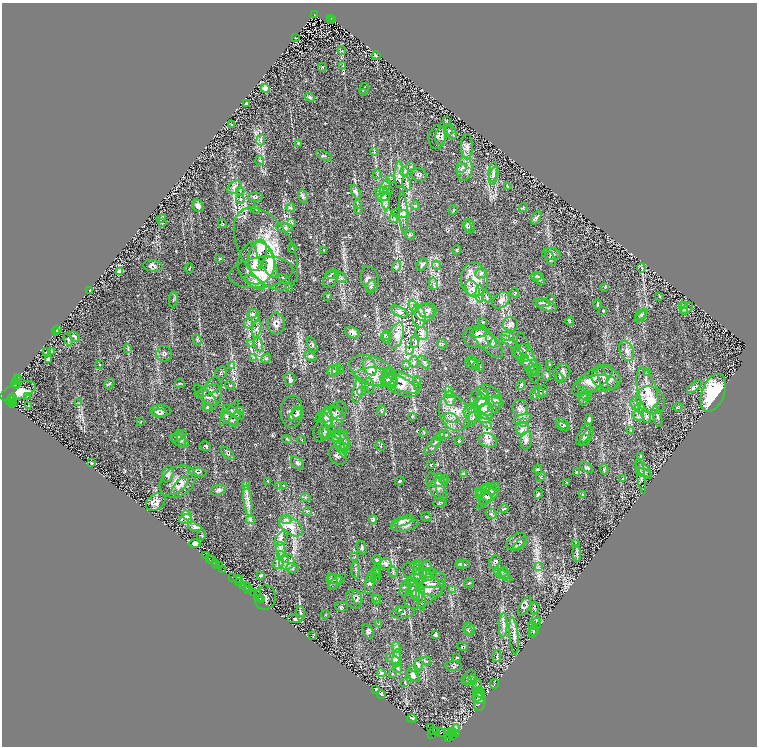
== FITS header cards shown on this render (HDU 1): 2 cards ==
NAXIS1  =                 1510
NAXIS2  =                 1488

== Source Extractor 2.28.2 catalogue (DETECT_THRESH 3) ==
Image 1510 x 1488 px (HDU 1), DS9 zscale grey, zoomed out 1/2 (1 PNG px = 2 x 2 image px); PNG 759 x 748 px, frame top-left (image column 2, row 1487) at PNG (2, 3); each listed source drawn as its Kron ellipse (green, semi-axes under 4 px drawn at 4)
Background 0.867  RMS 0.027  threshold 0.082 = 3 sigma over >= 5 px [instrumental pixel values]
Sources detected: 614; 42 cannot appear on this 1/2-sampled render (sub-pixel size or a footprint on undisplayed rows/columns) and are neither listed nor drawn; of the other 572, the 500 brightest by FLUX_AUTO listed and drawn (72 fainter detections omitted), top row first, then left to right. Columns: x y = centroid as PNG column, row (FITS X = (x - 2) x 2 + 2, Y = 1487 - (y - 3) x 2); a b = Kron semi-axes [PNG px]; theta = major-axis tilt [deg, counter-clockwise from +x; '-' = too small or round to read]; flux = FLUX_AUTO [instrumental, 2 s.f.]
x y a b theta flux
315 14 4 2 - 500
331 18 2 2 - 400
331 20 2 1 - 66
333 20 2 1 - 140
296 38 3 1 - 2.7
342 51 4 4 - 6.1
376 56 4 3 - 4.3
343 65 4 3 - 4.4
322 68 4 3 - 4.6
265 88 4 4 - 71
364 88 6 3 61 8
364 92 4 3 - 4.5
310 97 5 4 - 8.7
247 103 3 3 - 18
447 121 3 3 - 4.1
231 125 3 2 - 4.2
448 131 5 3 - 6
451 132 8 5 -65 12
441 136 9 6 76 18
437 137 12 8 80 19
261 140 6 3 81 9.8
298 143 3 3 - 3.3
467 147 13 6 -89 25
374 152 4 2 - 4.5
324 156 8 2 -28 7.1
260 160 4 3 - 3.9
411 166 5 3 - 5
462 168 5 3 - 11
465 169 12 8 82 35
405 172 4 2 - 5.8
493 172 10 4 83 17
377 174 4 3 - 5.2
399 175 13 4 90 26
419 175 8 6 -9 14
494 175 9 4 75 18
390 179 3 2 - 3.2
407 183 7 4 -78 13
385 186 8 4 62 19
507 186 3 3 - 4.2
234 187 8 5 46 20
240 191 4 2 - 5
385 191 9 4 7 14
356 192 8 4 -63 13
255 197 7 4 -1 7.6
303 197 7 4 -76 11
383 197 7 4 10 13
240 199 4 3 - 9.5
386 199 11 3 -89 19
357 204 4 3 - 4.5
198 206 6 5 - 18
415 206 4 3 - 5
523 207 5 2 - 5.2
290 208 5 3 - 7.1
256 209 4 2 - 3.6
358 210 3 2 - 3.7
453 210 5 3 - 3.8
403 212 21 4 -87 36
401 214 9 3 -9 12
161 218 5 3 - 14
394 218 5 2 - 6.3
536 218 7 4 63 11
162 222 3 2 - 9.6
222 223 4 2 - 3.3
292 223 4 2 - 3
467 226 6 3 -73 8
469 226 7 5 -76 12
284 228 8 4 -6 13
410 235 5 3 - 6.1
292 248 4 3 - 3.6
266 249 46 26 -60 310
457 250 4 3 - 4.3
324 251 3 2 - 4
551 254 9 6 -8 14
258 255 16 8 74 53
550 258 8 4 -63 11
220 259 4 3 - 4
267 259 20 7 -64 44
256 263 21 19 87 130
263 264 2 1 - 3.7
422 264 7 5 49 9.8
437 265 5 3 - 7.7
153 266 9 6 -8 21
396 266 6 3 64 8.4
641 268 5 3 - 6
189 269 5 2 - 3.2
120 271 3 3 - 40
261 272 32 15 7 160
481 273 6 4 24 11
332 274 6 4 13 10
536 276 5 3 - 6
340 277 6 4 -28 13
284 279 6 2 -32 4.5
330 279 9 6 56 18
370 279 13 8 -74 26
474 279 17 13 -81 99
539 279 7 3 -53 12
255 283 11 5 -33 28
433 284 6 2 -81 7.1
371 286 7 3 71 8
605 287 3 2 - 3.2
289 288 4 3 - 5.7
472 289 9 6 -55 35
90 290 2 2 - 15
515 293 5 4 - 4.9
480 294 8 3 87 12
486 296 6 2 -59 6.8
659 296 4 2 - 3.6
328 297 3 3 - 2.8
173 299 8 2 83 7.1
551 299 3 3 - 4.1
501 300 10 7 40 29
542 303 9 3 -3 8.8
597 304 5 2 - 6.4
684 305 3 2 - 3.4
413 306 6 4 -62 13
546 306 10 5 -17 21
683 308 6 3 -72 8.1
687 309 7 3 43 7
427 310 9 7 9 22
603 311 3 3 - 4.2
400 312 10 4 -31 18
425 313 10 8 -14 34
252 314 5 4 - 12
641 314 7 4 40 11
254 316 7 5 -74 15
419 316 12 6 -80 45
641 317 7 3 37 9.2
570 321 4 3 - 5.2
482 322 4 2 - 2.8
249 323 5 1 - 3.9
276 324 10 8 -89 25
510 324 7 7 - 26
58 329 4 3 - 18
257 329 9 3 76 12
55 332 3 2 - 3.2
352 332 8 5 -26 19
478 333 9 4 13 14
422 334 7 6 - 18
387 335 4 3 - 19
396 336 13 7 72 38
507 336 6 4 -12 15
75 337 6 2 -46 8.4
478 337 14 11 -3 45
386 338 5 3 - 7.1
68 339 6 4 -69 8
197 340 6 3 -65 6
491 340 8 4 -63 14
415 341 6 2 80 5.4
488 342 20 8 -46 41
509 342 9 3 -35 9.5
251 344 4 3 - 5.7
442 344 5 2 - 4.6
259 345 7 3 -75 11
312 345 8 3 -66 8
128 348 3 2 - 3.3
52 351 2 2 - 3
409 351 3 2 - 4.4
520 351 9 5 31 17
627 351 10 6 -66 33
47 352 4 2 - 3
164 354 8 7 - 16
520 354 7 3 -66 11
310 356 6 3 -22 8.3
254 357 3 2 - 3.7
266 358 5 3 - 4.8
528 358 27 6 -72 44
48 359 2 2 - 46
525 359 2 1 - 3.2
523 360 15 4 -44 20
414 362 6 4 -87 13
424 362 8 3 -53 8.4
473 362 7 3 -52 7.9
407 364 4 3 - 4.7
549 364 3 3 - 3.7
100 365 3 2 - 2.9
231 365 4 2 - 3.7
473 365 7 4 -29 9.4
478 366 6 5 - 8
370 367 9 6 -62 24
537 367 3 2 - 3.9
533 368 9 4 77 15
337 370 6 3 73 7.5
333 371 6 5 - 14
340 371 3 2 - 3.1
373 371 25 13 -23 90
535 371 6 3 -52 6.9
388 372 3 3 - 3.4
647 372 3 2 - 3.1
221 373 6 5 - 8.9
562 373 8 8 - 27
547 375 6 4 86 9
374 377 19 9 -3 62
17 378 2 1 - 31
559 378 5 4 - 7.1
603 378 14 3 -75 16
606 378 15 11 -19 56
290 379 6 5 - 12
17 380 5 4 - 220
388 380 7 4 37 14
592 380 23 10 33 69
391 381 8 6 -71 23
401 381 20 9 -24 80
417 381 5 2 - 4.1
388 382 9 4 -34 20
109 383 6 3 47 5.8
16 384 4 2 - 970
180 384 5 3 - 5.5
598 384 20 8 3 54
230 385 5 2 - 3.8
370 385 7 3 -77 8.9
399 385 20 8 -27 70
521 385 5 3 - 7.4
16 386 2 1 - 260
695 386 9 4 37 11
647 390 23 9 -75 90
18 391 19 8 20 250
208 391 13 3 21 12
358 391 12 5 79 24
539 391 6 4 -61 7.8
543 391 6 4 76 6
361 392 4 3 - 5.1
449 392 6 4 -58 11
583 393 7 5 -72 9.9
713 393 19 11 68 350
212 394 17 9 76 43
484 394 6 4 -64 11
535 394 7 4 67 9.8
205 395 14 5 -40 22
27 396 3 3 - 3.4
586 397 5 3 - 7.6
12 398 4 2 - 350
584 398 7 4 83 15
450 399 7 5 -83 21
497 399 5 2 - 5
486 400 16 15 - 85
651 400 15 13 -36 100
11 401 5 4 - 700
483 401 12 6 -83 50
12 402 2 1 - 150
496 402 8 5 -17 12
79 403 4 2 - 4.2
480 403 7 4 24 12
636 403 6 5 - 14
12 405 4 1 - 69
29 405 2 1 - 150
484 407 13 7 -70 52
678 407 5 3 - 5.5
207 408 4 4 - 6.8
520 408 8 7 - 20
640 408 5 3 - 8.5
241 410 3 2 - 3.6
161 411 10 5 -1 23
381 411 5 3 - 6.5
233 412 12 3 -32 14
292 412 16 11 86 37
297 412 6 5 - 12
472 412 9 8 - 31
160 413 7 3 -1 11
230 413 14 4 52 22
454 413 19 14 -62 110
329 414 15 6 24 30
337 414 9 5 -37 16
484 414 9 8 - 42
296 415 8 4 32 14
412 416 3 3 - 4.8
638 416 6 3 -34 7.7
646 416 7 4 -69 15
657 416 11 3 -76 11
328 417 11 5 -82 19
235 418 8 4 57 13
451 418 8 4 -18 14
230 419 11 5 -38 22
325 419 8 4 -55 12
472 419 10 5 47 17
522 419 9 4 16 17
589 419 5 3 - 9.9
330 421 23 11 54 58
485 421 10 4 -52 22
141 422 3 2 - 2.9
524 422 4 2 - 5.1
563 424 8 4 -41 13
562 426 6 3 -22 7.6
522 428 7 6 - 23
630 430 3 3 - 4.4
324 432 8 4 89 12
424 432 3 2 - 2.8
326 433 6 4 87 8.2
584 434 12 5 60 17
445 435 5 3 - 6.8
179 436 9 4 29 9.7
338 436 10 5 18 15
440 436 5 3 - 5.7
587 437 10 4 56 13
181 438 8 3 -72 9.8
342 438 10 3 -40 13
287 439 5 3 - 5.2
301 440 4 3 - 3.7
459 440 5 3 - 4
488 440 9 7 -19 26
179 441 10 5 -31 12
526 441 9 5 79 17
338 442 18 4 -66 22
344 442 12 4 -84 16
436 442 6 3 53 9.3
205 446 6 4 -11 9.1
341 446 6 4 -6 9.8
380 446 5 2 - 3.5
433 446 11 5 47 15
228 454 8 3 -43 9.6
338 455 10 8 -51 21
641 456 4 3 - 5.5
91 463 2 2 - 4.8
297 463 8 5 -47 12
431 465 4 2 - 3
587 468 7 4 -36 10
538 469 4 2 - 6.2
604 469 5 3 - 4.8
643 469 11 5 -53 19
198 472 9 4 -8 13
576 472 4 3 - 4.1
644 473 7 4 -25 11
168 474 8 5 76 18
463 474 4 3 - 4.1
641 476 18 3 -80 20
541 477 5 2 - 4.3
444 479 5 2 - 5.3
623 479 4 3 - 6
268 481 3 3 - 4.4
399 481 5 3 - 5.1
178 482 19 14 33 74
444 482 4 3 - 4.5
438 483 7 4 19 15
567 483 3 2 - 3
180 485 12 5 46 25
284 485 3 2 - 3.1
440 485 11 5 -84 21
245 486 4 3 - 5.4
278 486 4 3 - 4.6
437 487 15 7 -57 34
218 490 8 5 17 14
486 490 4 2 - 3.8
488 490 7 4 -29 15
483 491 9 3 45 12
489 494 14 6 45 28
538 494 4 4 - 6.7
484 495 10 4 -36 18
583 495 4 2 - 3.9
306 497 5 3 - 6.1
487 497 14 4 53 14
248 501 15 4 -84 31
156 502 11 7 36 31
440 502 7 2 7 5.6
504 509 4 3 - 5.7
307 511 4 3 - 6
491 514 6 5 - 10
187 515 5 3 - 71
426 517 5 3 - 4.4
186 519 6 4 13 90
286 519 6 4 -1 13
251 520 5 3 - 8.5
373 520 4 3 - 9.6
402 521 11 4 18 21
405 525 14 6 9 33
291 526 13 8 -34 58
195 527 7 4 -20 22
201 535 6 2 76 4.1
281 538 9 5 54 20
516 542 11 7 37 19
195 543 5 3 - 21
520 544 9 4 43 8.7
575 544 4 2 - 3.9
362 548 7 3 -70 7.8
281 550 8 3 -81 16
577 554 8 2 -85 7.5
205 556 2 1 - 29
355 556 3 2 - 3.8
283 557 7 4 -44 16
209 559 2 1 - 100
211 559 2 1 - 13
377 560 4 3 - 5.6
287 562 8 7 - 33
495 562 7 5 56 11
215 563 2 1 - 78
278 563 6 5 - 15
386 564 6 5 - 15
416 564 6 4 19 8.6
460 564 4 4 - 6.4
463 564 7 4 4 8.3
217 565 2 1 - 43
219 566 3 1 - 86
427 566 5 3 - 7.6
538 567 4 2 - 5
292 568 6 5 - 12
223 569 3 2 - 65
356 570 8 1 -88 6.9
393 572 5 2 - 5.6
503 572 5 3 - 7.8
377 573 9 4 88 11
428 573 9 5 -4 18
505 573 6 3 -51 6.8
418 574 13 3 -83 15
260 575 2 2 - 39
373 575 9 2 50 8.9
427 575 6 3 -66 13
503 575 11 4 -30 16
232 577 2 1 - 140
238 578 3 1 - 160
375 578 5 2 - 5
240 579 3 2 - 230
335 579 7 5 -10 16
417 579 7 4 -33 13
423 580 24 10 -37 89
332 581 8 5 -73 15
239 582 4 1 - 190
337 582 11 4 40 14
370 582 12 4 76 16
413 582 18 7 45 47
419 583 2 2 - 36
469 583 5 2 - 4
432 584 12 4 3 19
243 585 4 2 - 170
246 586 4 1 - 110
247 587 3 2 - 210
405 587 5 3 - 6.9
413 589 12 5 -72 29
453 589 3 3 - 4
249 590 3 1 - 79
425 590 24 12 38 87
416 592 11 5 -63 20
254 593 2 1 - 29
257 594 2 1 - 50
265 597 12 10 83 53
357 597 8 4 -80 11
421 597 14 3 -86 15
259 598 3 1 - 110
375 598 4 2 - 3.6
354 599 10 8 -66 18
377 599 5 3 - 4.3
261 600 2 1 - 67
341 606 6 5 - 8.6
525 606 11 5 63 15
534 608 6 2 85 5.5
400 610 4 2 - 4
403 613 12 5 6 12
300 614 7 3 -87 11
325 614 4 2 - 3.2
296 619 8 4 0 14
536 620 5 2 - 5.9
536 623 6 2 -86 4.2
378 624 3 2 - 3.1
503 625 12 3 88 20
532 625 4 2 - 4.4
470 629 6 5 - 9
468 630 6 3 -45 6
533 630 6 3 84 8.4
368 631 8 5 -59 11
533 632 6 2 57 4.4
435 635 4 3 - 7.5
313 636 2 1 - 2.8
514 636 18 4 -84 28
462 646 5 3 - 5.5
396 647 5 3 - 7.6
497 656 6 3 77 6.4
457 657 3 2 - 3
397 658 9 2 82 12
393 659 7 4 -27 16
426 661 5 3 - 7.1
418 665 6 4 85 11
454 666 8 5 -3 11
398 668 5 3 - 9.1
382 673 4 3 - 13
413 673 8 5 -81 21
392 674 3 3 - 2.7
413 676 7 4 -39 15
469 677 8 5 40 16
473 680 5 4 - 8.6
468 681 4 3 - 5.7
405 683 3 2 - 3.4
477 684 6 3 -81 6.8
494 684 5 2 - 3.6
376 690 3 2 - 16
479 692 6 4 -36 12
381 694 4 2 - 5.1
479 695 7 5 56 17
479 698 6 5 - 17
480 701 10 6 82 22
412 718 5 3 - 11
430 728 3 3 - 220
456 729 4 3 - 4.4
433 730 4 2 - 1300
436 731 3 1 - 59
440 733 5 2 - 120
448 733 4 3 - 350
451 733 2 1 - 87
454 733 3 2 - 160
432 734 2 2 - 120
456 734 3 2 - 120
449 735 3 2 - 520
452 736 3 1 - 38
449 739 2 1 - 93
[72 fainter detections neither listed nor drawn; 42 sub-pixel or undisplayed-footprint detections neither listed nor drawn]